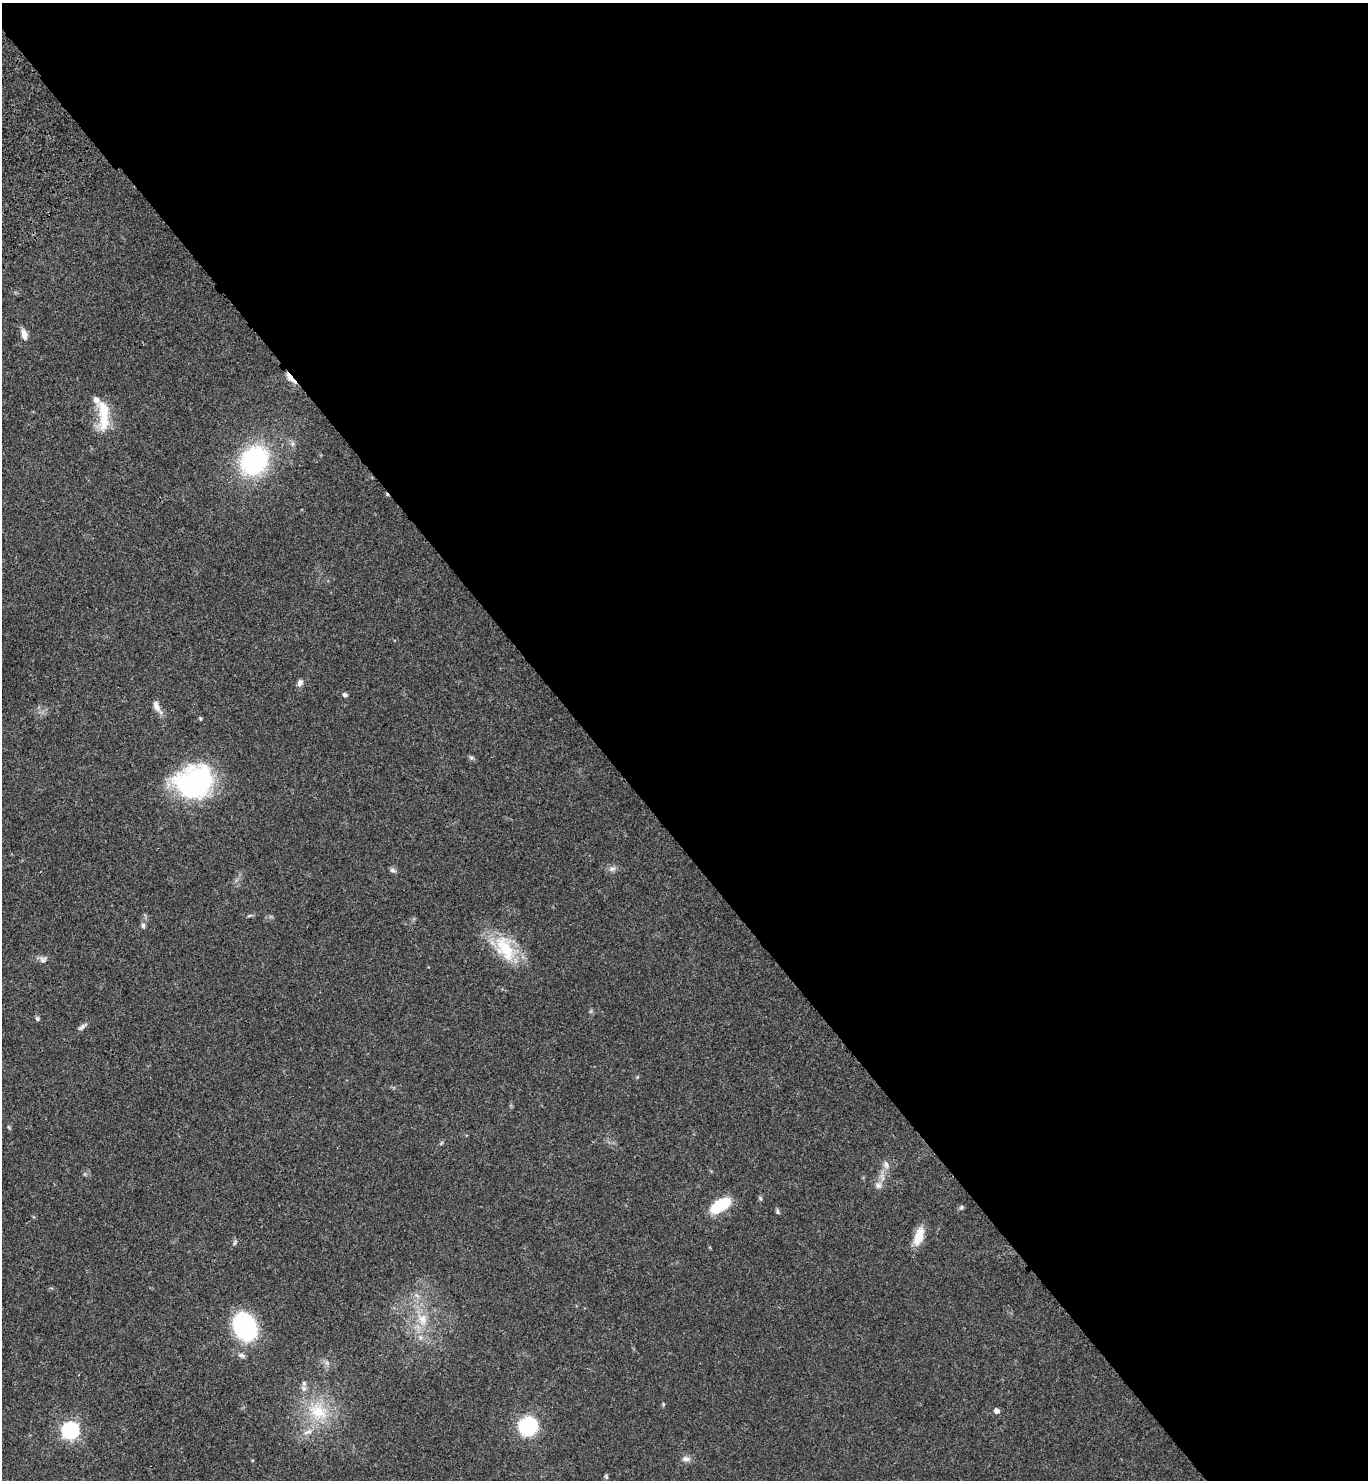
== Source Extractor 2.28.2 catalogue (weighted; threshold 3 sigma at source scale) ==
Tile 8 of 4 x 4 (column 4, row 2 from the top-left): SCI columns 4483-5848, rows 3054-4531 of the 6092 x 6110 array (HDU 1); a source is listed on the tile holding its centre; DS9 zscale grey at full resolution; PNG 1370 x 1482 px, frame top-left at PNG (2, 3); no overlay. Shown black and unused: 57% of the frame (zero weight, under 3 of 4 exposures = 6% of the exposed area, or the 3 px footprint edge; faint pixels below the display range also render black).
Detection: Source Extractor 2.28.2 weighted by HDU 2 'WHT'; one run over the whole footprint, this tile lists its part. Background 0.0616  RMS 0.0057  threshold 0.0256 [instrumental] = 3 sigma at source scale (4.5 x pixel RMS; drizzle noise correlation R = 1.50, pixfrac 1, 0.05/0.05 arcsec/px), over >= 5 px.
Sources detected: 39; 1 inside a brighter object's white glare — not listed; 2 inside a brighter listed object's ellipse — not listed separately; the other 36 listed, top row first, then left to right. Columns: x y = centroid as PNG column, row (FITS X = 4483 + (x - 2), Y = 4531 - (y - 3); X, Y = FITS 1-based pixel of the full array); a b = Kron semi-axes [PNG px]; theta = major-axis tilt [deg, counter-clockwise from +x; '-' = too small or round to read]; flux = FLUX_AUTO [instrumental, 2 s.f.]
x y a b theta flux
24 334 12 7 -78 3.7
291 378 17 5 -47 4
104 418 35 14 85 14
254 460 22 19 53 86
300 682 9 7 67 2
345 695 5 4 - 1.5
156 706 16 8 -67 3.5
471 757 7 4 -18 0.95
193 785 37 33 -12 78
612 869 9 6 17 1.9
392 870 8 6 -16 1.3
249 916 6 4 19 0.69
143 925 7 5 -87 1.3
505 948 39 21 -63 24
43 959 10 8 1 2.1
37 1019 6 5 - 1.1
82 1027 13 5 40 1.7
441 1143 6 3 71 0.66
886 1165 11 7 -75 2.5
878 1185 9 7 -27 2.3
721 1205 26 12 30 17
961 1207 6 5 - 0.96
778 1211 8 4 -81 0.91
919 1236 23 10 72 8.9
235 1243 8 3 71 0.89
422 1319 17 12 -87 8.8
245 1327 26 20 -67 62
241 1355 9 6 -24 1.6
304 1388 8 7 - 2.1
318 1411 25 18 -29 20
996 1411 5 5 - 2.6
528 1426 16 15 - 37
70 1430 7 7 - 170
308 1432 14 6 21 3.6
686 1459 12 7 0 2.4
606 1477 6 4 -64 0.74
Overlapping masked pixels (flux is a lower limit): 1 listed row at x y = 291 378